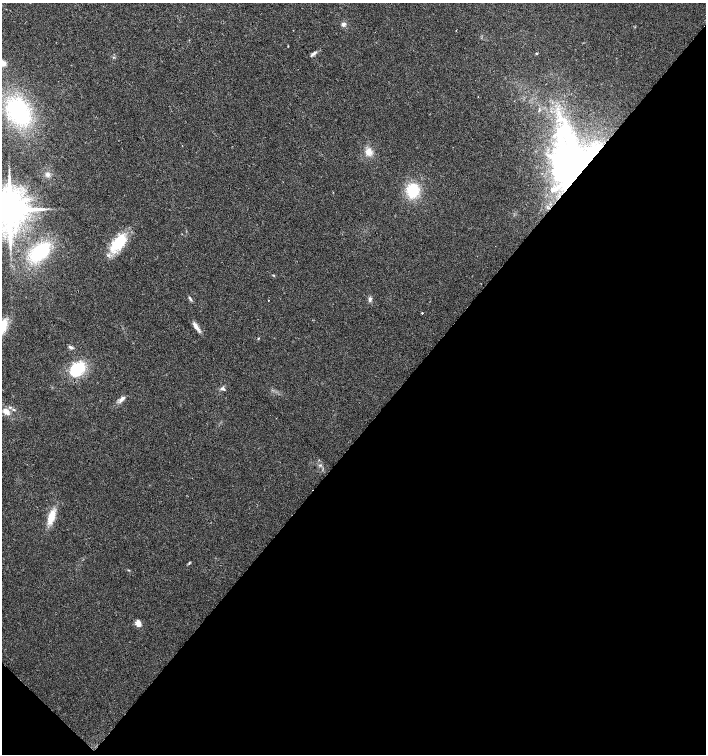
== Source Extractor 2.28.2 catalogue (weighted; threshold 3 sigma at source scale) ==
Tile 15 of 4 x 4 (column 3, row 4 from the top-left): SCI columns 2982-4388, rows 5-1508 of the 6027 x 6021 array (HDU 1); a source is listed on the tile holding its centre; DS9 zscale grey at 2 x 2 block average (1 PNG px = mean of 2 x 2 image px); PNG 708 x 756 px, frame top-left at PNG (2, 3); no overlay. Shown black and unused: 43% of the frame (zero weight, under 2 of 3 exposures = <1% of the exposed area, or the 3 px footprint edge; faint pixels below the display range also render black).
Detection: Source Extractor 2.28.2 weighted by HDU 2 'WHT'; one run over the whole footprint, this tile lists its part. Background 0.0392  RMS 0.008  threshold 0.0359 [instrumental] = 3 sigma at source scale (4.5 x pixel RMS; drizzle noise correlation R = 1.50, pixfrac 1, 0.0396/0.0396 arcsec/px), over >= 5 px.
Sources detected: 34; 3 inside a brighter object's white glare — not listed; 1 coinciding with a brighter row at this scale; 2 inside a brighter listed object's ellipse — not listed separately; the other 28 listed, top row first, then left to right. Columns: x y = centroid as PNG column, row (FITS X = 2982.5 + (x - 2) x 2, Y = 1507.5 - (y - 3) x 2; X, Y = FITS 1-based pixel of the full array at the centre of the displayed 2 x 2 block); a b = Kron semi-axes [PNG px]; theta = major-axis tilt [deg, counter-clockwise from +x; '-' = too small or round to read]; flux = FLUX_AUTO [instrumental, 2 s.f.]
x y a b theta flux
344 24 6 5 - 5
536 53 3 2 - 1.9
313 54 11 3 38 5.1
2 63 6 5 - 14
19 112 25 16 -60 230
368 152 9 8 - 14
568 172 92 22 -82 520
48 174 6 5 - 5.3
413 190 13 10 81 69
10 210 9 8 - 7500
118 243 24 11 49 68
40 252 21 12 41 120
273 275 3 3 - 1.5
190 298 7 3 -52 3.3
370 299 5 4 - 4.2
268 300 2 2 - 1.8
422 313 2 2 - 1.9
196 326 14 5 -57 10
258 339 3 2 - 1
72 347 6 3 -48 3.5
77 369 18 12 44 74
224 389 4 3 - 3.1
122 399 9 5 44 7.7
14 410 4 2 - 2.1
6 411 6 4 -47 18
51 517 15 6 73 32
189 563 5 2 - 1.8
138 623 7 5 -72 12
Overlapping masked pixels (flux is a lower limit): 1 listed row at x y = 568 172
Isophote crosses this tile's border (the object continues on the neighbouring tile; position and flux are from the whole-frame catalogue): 2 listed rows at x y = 2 63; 10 210